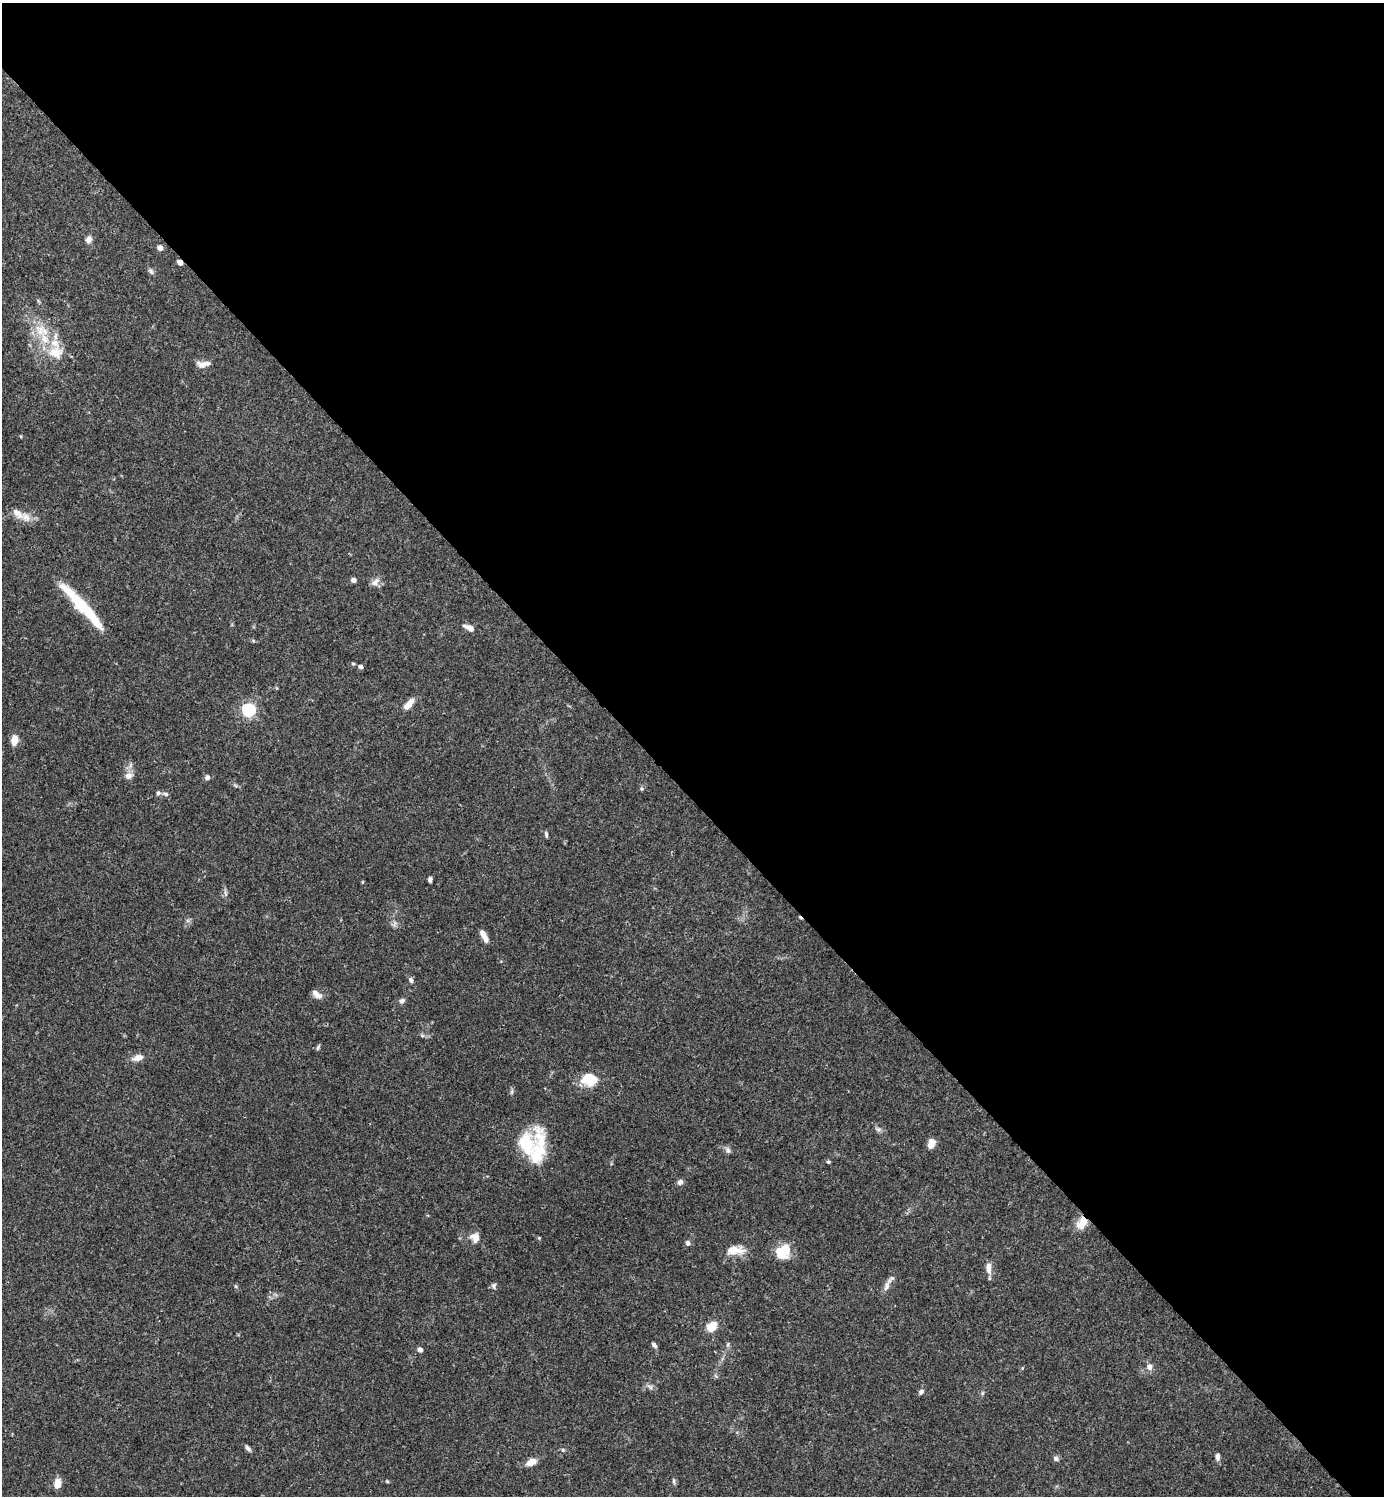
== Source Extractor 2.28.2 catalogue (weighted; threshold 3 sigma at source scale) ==
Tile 8 of 4 x 4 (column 4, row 2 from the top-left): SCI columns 4445-5826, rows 2992-4485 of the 5985 x 5985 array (HDU 1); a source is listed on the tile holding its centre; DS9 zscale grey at full resolution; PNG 1386 x 1498 px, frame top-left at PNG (2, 3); no overlay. Shown black and unused: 53% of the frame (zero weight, under 3 of 4 exposures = <1% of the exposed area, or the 3 px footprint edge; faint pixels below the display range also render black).
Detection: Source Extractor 2.28.2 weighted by HDU 2 'WHT'; one run over the whole footprint, this tile lists its part. Background 0.153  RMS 0.0046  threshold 0.0206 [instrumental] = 3 sigma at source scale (4.5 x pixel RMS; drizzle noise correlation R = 1.50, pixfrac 1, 0.05/0.05 arcsec/px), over >= 5 px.
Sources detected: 74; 8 inside a brighter listed object's ellipse — not listed separately; the other 66 listed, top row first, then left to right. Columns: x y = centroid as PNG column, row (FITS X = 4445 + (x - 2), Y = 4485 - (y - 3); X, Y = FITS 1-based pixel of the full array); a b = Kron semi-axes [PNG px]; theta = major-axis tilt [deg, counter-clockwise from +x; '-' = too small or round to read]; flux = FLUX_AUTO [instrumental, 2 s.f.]
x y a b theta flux
89 239 9 7 60 2.4
160 248 5 4 - 3.4
180 262 5 4 - 3.9
151 271 9 5 -53 1.2
40 330 18 13 -76 8.8
55 352 21 16 -5 9.6
203 364 14 8 1 3.3
17 513 22 9 -41 5
353 580 6 5 - 1.5
375 582 14 7 44 2.5
80 603 46 12 -46 21
470 628 11 5 -25 3.6
353 663 5 3 - 0.55
360 667 5 4 - 1.7
276 688 5 3 - 0.41
409 704 14 7 50 4.5
249 710 6 6 - 83
14 740 11 7 84 4.7
129 776 11 8 25 2.7
207 777 6 6 - 1.4
158 793 7 5 1 1
166 794 7 5 -17 1.1
546 834 8 4 -78 0.85
430 880 5 4 - 1.2
362 882 4 3 - 0.52
394 923 9 4 81 1.2
486 939 11 6 -76 2.6
411 980 8 6 -56 1.2
316 994 13 6 -42 2.6
402 1000 8 6 23 1.3
422 1036 6 4 -1 0.79
318 1047 7 4 46 0.77
138 1058 10 7 17 4.1
589 1079 17 13 -2 12
512 1091 7 4 72 0.81
878 1129 8 6 -12 1.2
931 1143 10 7 72 4.4
538 1150 57 16 85 19
728 1150 9 6 -79 1.4
828 1162 5 4 - 0.61
680 1182 7 6 - 1.7
1082 1223 16 11 55 6.1
475 1237 12 11 - 4
539 1238 4 4 - 0.48
688 1243 7 6 - 1.2
735 1250 24 10 2 6.4
783 1251 16 13 42 12
989 1268 16 7 -87 3.1
235 1286 6 3 -70 0.57
494 1286 8 6 79 1.1
887 1286 20 6 66 3
712 1326 12 9 46 6.9
728 1344 6 4 72 0.66
654 1345 7 5 -49 1.3
420 1350 5 4 - 2.4
1150 1367 8 8 - 2.3
650 1387 9 5 -30 1.4
921 1392 7 5 42 1.4
248 1448 9 5 -43 1.3
563 1450 5 4 - 0.59
1218 1457 8 5 86 1.7
1056 1459 8 6 -34 1.3
532 1462 12 7 26 4.4
387 1481 4 4 - 0.49
674 1481 8 4 -82 0.84
57 1483 10 7 79 4.7
Overlapping masked pixels (flux is a lower limit): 2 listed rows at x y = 180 262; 1082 1223